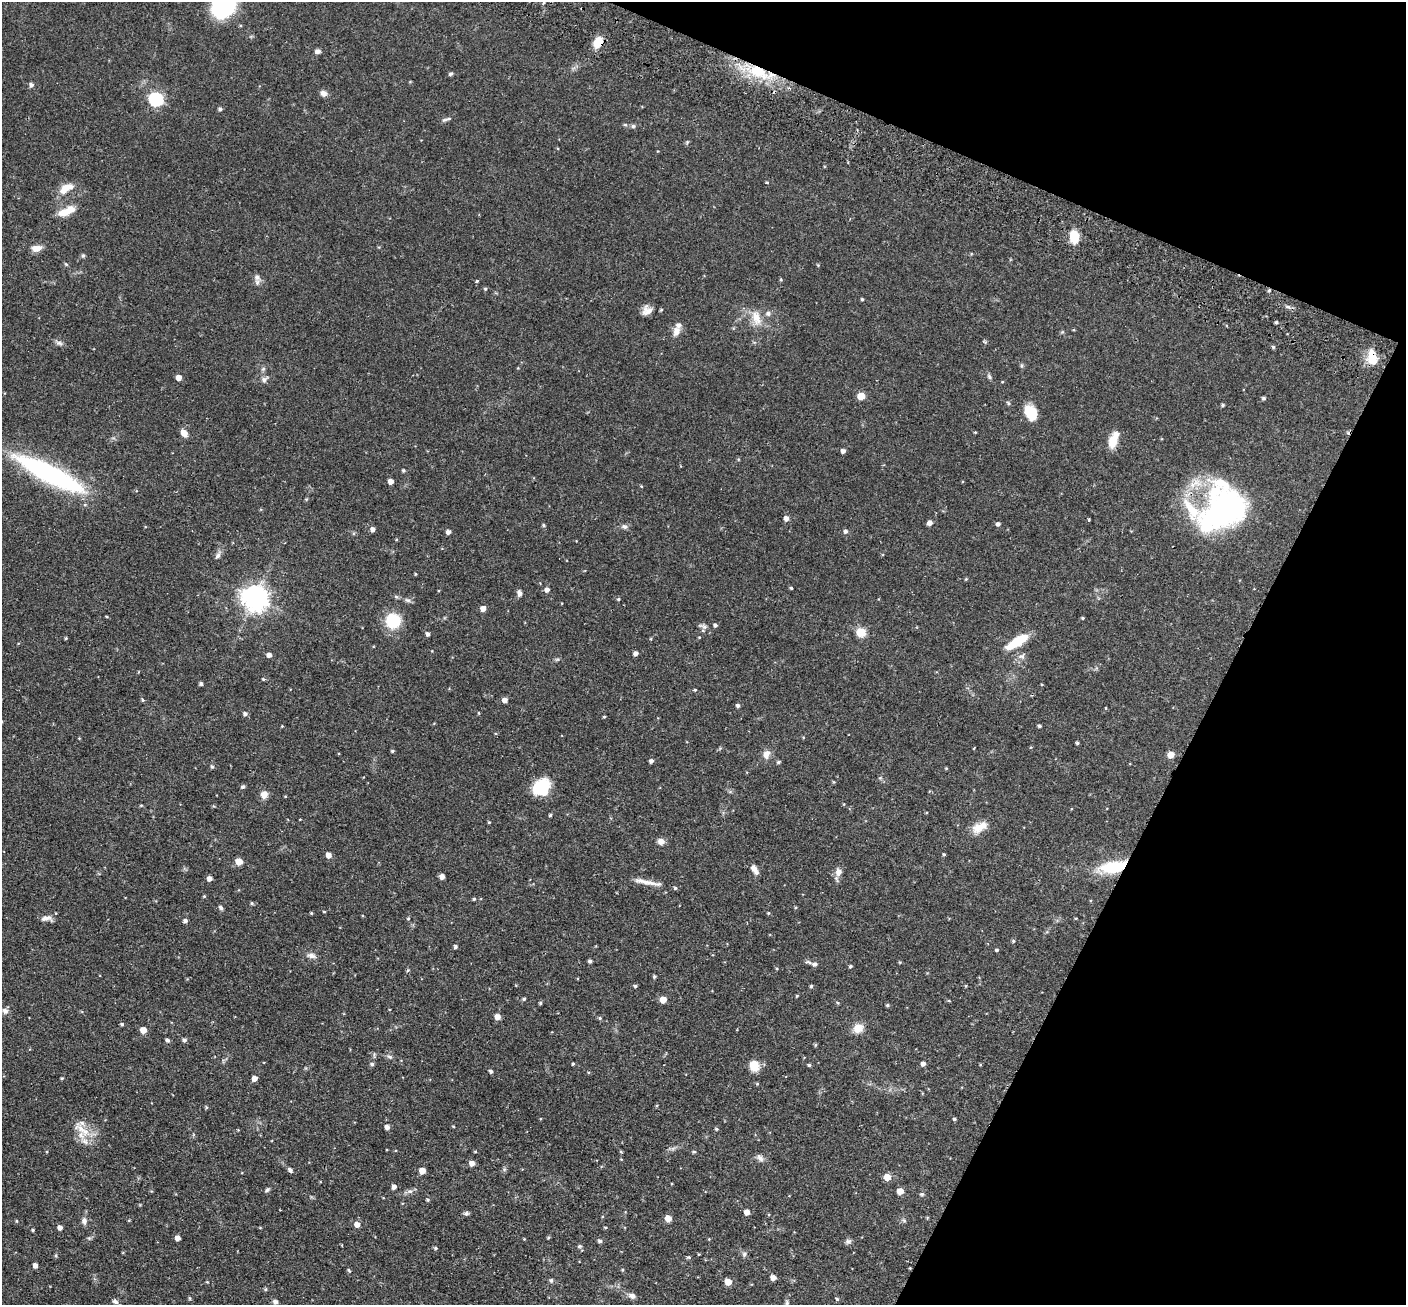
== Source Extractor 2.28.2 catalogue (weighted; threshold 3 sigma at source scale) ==
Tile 8 of 4 x 4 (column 4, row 2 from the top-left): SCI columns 4241-5644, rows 2936-4238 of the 5673 x 5737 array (HDU 1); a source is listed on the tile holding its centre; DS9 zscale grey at full resolution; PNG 1408 x 1307 px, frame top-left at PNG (2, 2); no overlay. Shown black and unused: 21% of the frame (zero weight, under 2 of 3 exposures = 3% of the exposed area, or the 3 px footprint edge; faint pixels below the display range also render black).
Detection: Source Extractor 2.28.2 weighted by HDU 2 'WHT'; one run over the whole footprint, this tile lists its part. Background 0.0783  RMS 0.0051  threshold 0.0229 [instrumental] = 3 sigma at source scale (4.5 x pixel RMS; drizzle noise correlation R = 1.50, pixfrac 1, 0.05/0.05 arcsec/px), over >= 5 px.
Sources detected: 237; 3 inside a brighter object's white glare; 1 cosmic-ray / hot-pixel residue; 1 long thin detection or spike segment (spike, bleed or trail) — not listed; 6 inside a brighter listed object's ellipse — not listed separately; the other 226 listed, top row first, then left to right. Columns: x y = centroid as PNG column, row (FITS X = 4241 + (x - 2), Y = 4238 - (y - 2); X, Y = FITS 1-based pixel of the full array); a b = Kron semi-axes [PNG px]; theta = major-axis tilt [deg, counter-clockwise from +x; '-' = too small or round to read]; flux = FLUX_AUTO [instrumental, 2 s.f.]
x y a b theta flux
223 6 16 13 39 79
598 42 10 8 57 8.2
317 51 7 5 -5 1.4
758 72 30 16 -26 21
450 74 6 4 17 0.73
31 85 5 5 - 1.5
323 93 8 6 -23 2.1
156 99 6 6 - 82
220 109 4 4 - 0.99
445 120 10 4 18 1.1
633 126 6 6 - 0.83
687 142 6 4 46 0.62
767 182 3 3 - 0.81
66 188 19 9 32 6.4
63 213 16 8 9 5.8
1074 237 11 8 -83 12
36 248 12 7 9 3.8
83 255 6 4 -62 0.78
66 264 6 4 -43 0.6
257 277 10 8 -50 2.2
477 281 4 3 - 0.75
485 289 4 4 - 0.66
1269 290 4 4 - 0.62
862 299 3 3 - 0.65
1288 307 7 4 -18 0.96
647 310 12 10 54 3.3
661 310 4 3 - 0.57
768 313 7 7 - 1.5
756 318 23 12 -71 7.1
1276 322 3 3 - 0.79
676 331 13 9 72 3.3
985 342 5 4 - 0.61
59 343 10 6 -15 1.4
1273 347 5 4 - 0.74
1372 356 14 11 -75 7
989 377 8 5 -52 1.1
179 378 4 4 - 4
264 379 9 7 43 1.7
1002 382 4 3 - 0.38
861 396 5 5 - 11
1263 398 4 4 - 0.97
1008 403 6 4 -30 0.78
1223 405 4 4 - 0.73
1030 412 16 11 -61 12
975 432 5 3 - 0.37
184 433 8 6 -56 3.7
1113 441 17 10 76 6.5
843 451 4 4 - 1.9
403 470 5 4 - 0.73
50 474 81 17 -27 80
390 481 4 4 - 3.6
1225 508 53 49 16 87
786 518 5 5 - 2.5
1088 520 3 3 - 1.1
930 523 5 4 - 2.6
998 524 5 4 - 1.3
543 525 5 4 - 0.58
625 527 8 6 -30 1.4
372 529 5 4 - 2.1
845 531 5 5 - 1.2
448 532 4 4 - 2.1
396 539 4 3 - 0.41
218 556 11 6 64 1.8
415 574 5 3 - 0.43
966 579 5 4 - 0.43
791 588 3 3 - 0.58
547 590 5 5 - 2
519 593 6 5 - 1.8
255 598 8 8 - 470
618 599 5 4 - 0.58
408 600 9 5 -25 1.3
483 609 4 4 - 3.5
1083 618 4 4 - 0.54
393 621 17 17 - 15
715 625 4 4 - 1.2
703 626 14 5 -14 1.4
861 632 5 5 - 21
428 634 4 4 - 1.4
66 638 4 3 - 0.5
1017 642 26 8 32 15
636 653 5 4 - 1.7
269 655 5 4 - 2.1
1022 656 11 7 36 1.9
263 679 4 4 - 0.45
201 684 4 3 - 1.1
695 690 4 3 - 0.54
142 700 4 4 - 0.78
504 700 5 4 - 2.6
738 705 4 4 - 1.2
1106 708 4 3 - 0.35
479 713 4 3 - 0.4
245 714 5 5 - 1.4
604 717 4 3 - 0.52
282 726 4 3 - 0.39
1039 726 4 3 - 0.84
1077 743 3 3 - 0.74
720 748 5 4 - 0.58
974 748 4 2 - 0.34
392 751 4 3 - 0.69
766 754 12 9 74 3.2
1171 755 5 5 - 7.1
651 761 4 4 - 1.3
778 762 4 4 - 0.97
212 767 5 4 - 0.86
541 786 19 11 33 21
243 787 5 4 - 1.1
264 795 8 8 - 3.4
285 796 4 3 - 0.36
141 805 5 3 - 0.47
550 815 4 3 - 0.65
489 822 4 3 - 0.46
980 827 22 11 28 6.5
661 841 8 7 - 2.7
944 854 4 4 - 0.58
328 855 5 4 - 3.5
239 861 5 5 - 7.8
1116 867 40 15 8 21
754 869 10 5 -60 3
838 872 12 10 81 3
442 876 4 4 - 2.7
209 879 4 4 - 2.4
675 888 5 4 - 0.76
204 896 4 3 - 0.5
474 899 4 3 - 0.66
252 903 5 4 - 0.6
221 908 7 5 -56 1
324 911 4 3 - 0.38
311 913 4 3 - 0.51
768 913 4 3 - 0.5
46 918 15 7 1 2.6
1076 918 4 2 - 0.36
408 919 4 4 - 0.49
185 921 5 4 - 1.4
1013 941 5 4 - 0.58
455 947 4 4 - 1
997 950 4 3 - 0.7
311 955 12 7 -13 2.3
590 961 4 3 - 1.1
900 962 4 4 - 0.49
815 964 7 5 12 1.6
850 966 4 3 - 0.8
777 969 4 3 - 0.44
654 977 4 4 - 0.76
635 986 4 4 - 0.76
811 986 4 4 - 0.69
797 996 4 3 - 0.49
524 999 4 4 - 0.76
663 999 5 5 - 7
949 1001 5 3 - 0.43
540 1003 4 4 - 0.62
887 1005 4 4 - 0.7
5 1011 10 8 -42 1.7
497 1017 5 5 - 4.2
600 1018 6 4 -23 0.72
122 1024 4 3 - 0.83
858 1028 12 10 29 5.3
143 1030 5 5 - 4.9
167 1040 5 4 - 1.2
184 1040 5 4 - 1.3
815 1045 5 4 - 0.55
390 1057 8 5 -29 1.2
372 1064 5 4 - 1
573 1064 3 3 - 0.55
923 1064 5 4 - 2
809 1065 4 3 - 0.75
754 1066 12 10 -72 6.3
491 1071 4 4 - 1.2
588 1072 4 3 - 0.42
62 1078 4 3 - 0.53
254 1078 4 4 - 3.3
757 1084 4 4 - 0.55
206 1107 5 4 - 0.57
954 1119 4 3 - 0.65
453 1126 4 3 - 0.41
387 1127 5 4 - 2
81 1129 22 9 -41 7.4
716 1129 4 3 - 0.56
475 1151 5 3 - 0.46
694 1152 5 4 - 0.63
760 1158 11 6 -50 1.9
472 1163 6 5 - 2.9
504 1169 6 5 - 0.8
290 1170 5 4 - 1.4
422 1171 5 5 - 5.8
887 1177 5 5 - 6.2
394 1187 5 4 - 1.9
267 1190 7 5 31 0.9
410 1191 8 5 -6 1.4
900 1191 5 4 - 5.8
922 1194 6 4 -1 0.8
428 1200 4 4 - 0.75
747 1212 5 5 - 3.9
466 1213 7 5 1 1
668 1218 5 5 - 6.4
129 1220 5 3 - 0.36
904 1220 6 5 - 0.82
17 1221 5 3 - 0.45
84 1221 10 7 -89 2
357 1224 5 5 - 3.5
60 1227 4 4 - 2.4
605 1227 4 3 - 0.49
33 1230 3 3 - 0.59
177 1238 4 4 - 3.1
548 1238 5 3 - 0.54
524 1239 3 3 - 0.33
600 1241 5 5 - 1.1
848 1241 9 7 9 1.3
579 1246 6 4 19 0.73
435 1248 5 4 - 0.64
744 1254 7 6 - 1.1
56 1256 5 4 - 0.63
689 1257 5 5 - 0.63
35 1265 4 4 - 2.4
349 1270 6 4 -61 0.64
622 1270 4 3 - 0.51
773 1278 5 5 - 2.8
551 1280 5 5 - 0.91
207 1282 4 3 - 0.41
728 1282 5 5 - 6.2
265 1289 5 4 - 0.63
632 1296 10 6 -22 2.2
190 1298 5 4 - 0.56
837 1299 4 4 - 0.66
115 1302 8 6 -24 1.3
275 1302 5 4 - 1.6
787 1303 7 5 90 0.93
Overlapping masked pixels (flux is a lower limit): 5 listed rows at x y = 598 42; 758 72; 1269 290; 1372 356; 1116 867
Isophote crosses this tile's border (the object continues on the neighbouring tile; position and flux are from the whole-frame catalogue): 2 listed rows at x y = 223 6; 50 474